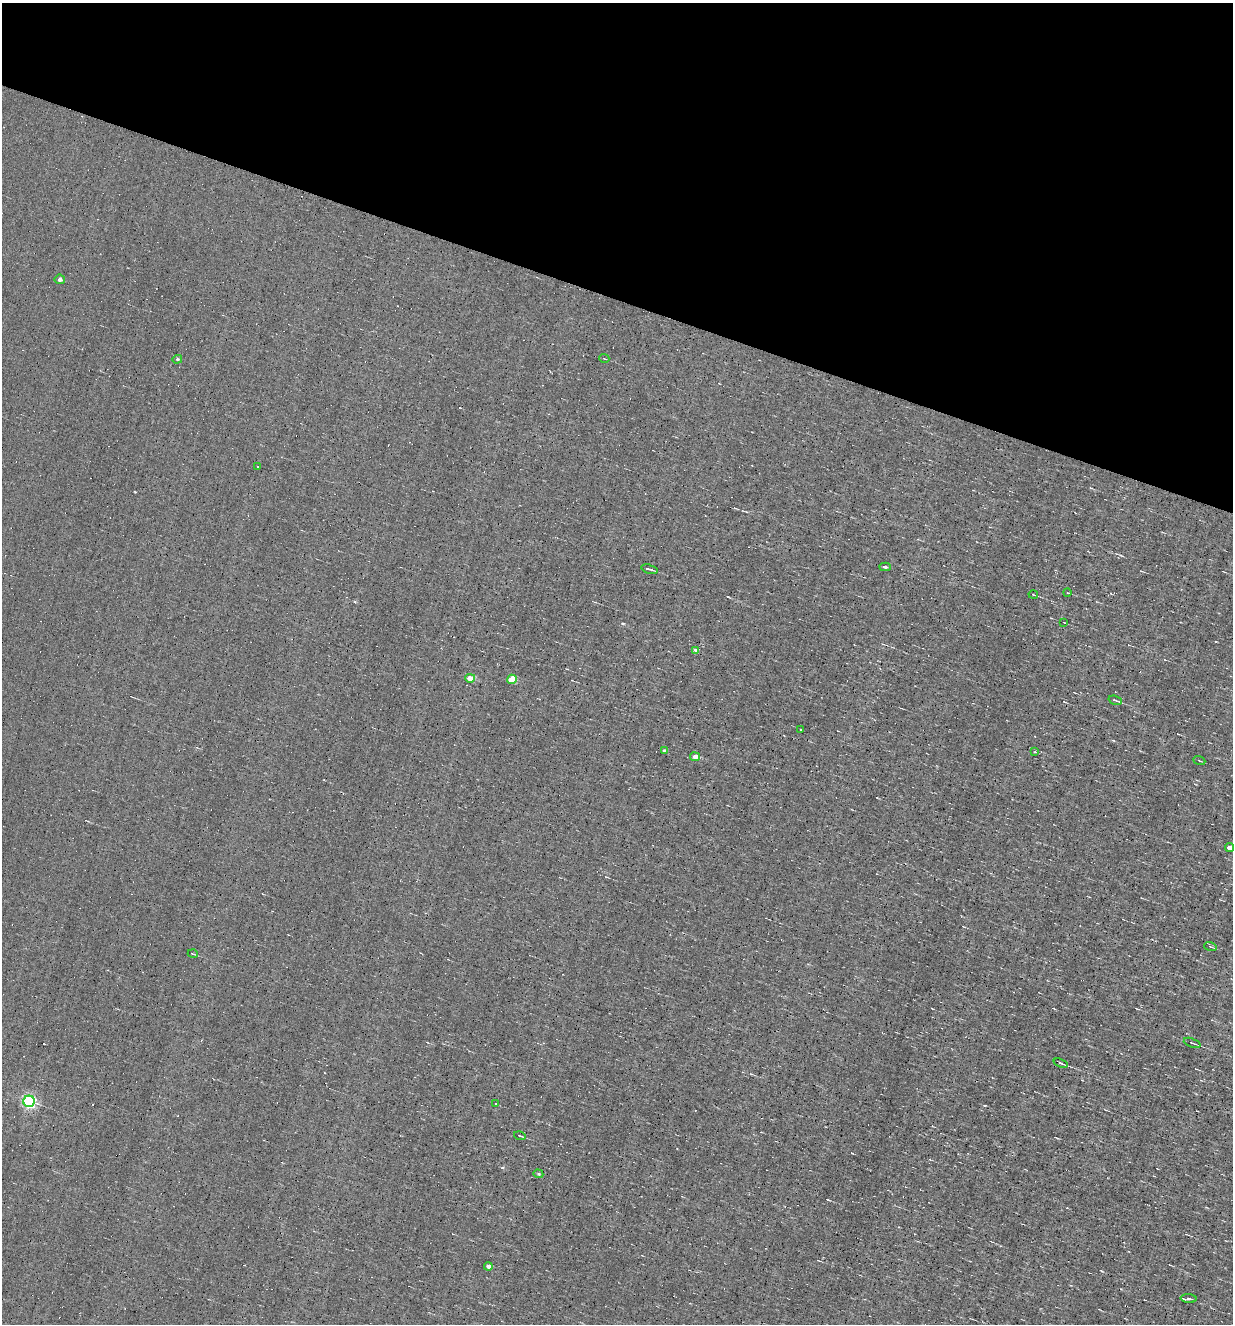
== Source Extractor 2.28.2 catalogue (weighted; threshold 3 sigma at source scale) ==
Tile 2 of 4 x 4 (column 2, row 1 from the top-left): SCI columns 1484-2714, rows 3966-5287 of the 5302 x 5287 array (HDU 1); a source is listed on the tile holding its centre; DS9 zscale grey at full resolution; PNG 1235 x 1326 px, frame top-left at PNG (2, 3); each listed source drawn as its Kron ellipse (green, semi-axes under 4 px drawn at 4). Shown black and unused: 22% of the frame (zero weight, under 4 of 8 exposures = <1% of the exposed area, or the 3 px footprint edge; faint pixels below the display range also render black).
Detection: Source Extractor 2.28.2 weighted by HDU 2 'WHT'; one run over the whole footprint, this tile lists its part. Background 0.00382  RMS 0.031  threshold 0.127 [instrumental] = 3 sigma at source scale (4.09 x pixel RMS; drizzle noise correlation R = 1.36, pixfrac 0.8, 0.05/0.05 arcsec/px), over >= 5 px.
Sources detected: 40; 11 cosmic-ray / hot-pixel residue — neither listed nor drawn; the other 29 listed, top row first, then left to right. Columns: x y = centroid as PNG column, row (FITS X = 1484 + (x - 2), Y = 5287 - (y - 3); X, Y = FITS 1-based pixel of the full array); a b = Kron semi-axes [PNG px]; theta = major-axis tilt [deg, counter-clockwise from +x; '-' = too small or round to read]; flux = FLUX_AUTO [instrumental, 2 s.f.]
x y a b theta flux
60 279 5 5 - 8
604 358 5 2 - 2.3
177 359 5 4 - 3.3
257 467 2 2 - 2.2
885 567 5 4 - 4.7
650 569 8 2 -15 4.8
1067 592 4 2 - 2.4
1033 595 5 2 - 2.8
1064 622 3 2 - 2.1
696 651 4 4 - 11
470 678 5 4 - 33
512 679 5 4 - 58
1115 700 7 2 -19 5
801 730 2 2 - 2.3
664 750 4 3 - 3
1035 752 4 3 - 2.3
695 757 5 4 - 24
1199 761 6 2 -22 2.3
1229 848 4 4 - 31
1210 946 6 3 -19 2.9
193 954 5 3 - 2.4
1192 1043 9 3 -21 4.7
1060 1063 7 3 -21 4.8
29 1101 5 5 - 570
496 1104 3 3 - 17
520 1136 6 2 -16 2.8
538 1174 5 4 - 3.7
488 1266 4 4 - 13
1189 1299 8 3 -5 5.2
Isophote crosses this tile's border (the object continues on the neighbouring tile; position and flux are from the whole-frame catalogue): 1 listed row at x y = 1229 848
Unlisted compact peaks at least as high as the median listed source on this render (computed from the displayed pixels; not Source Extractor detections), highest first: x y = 623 624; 1102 1271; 135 492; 502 1167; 985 1105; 355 602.